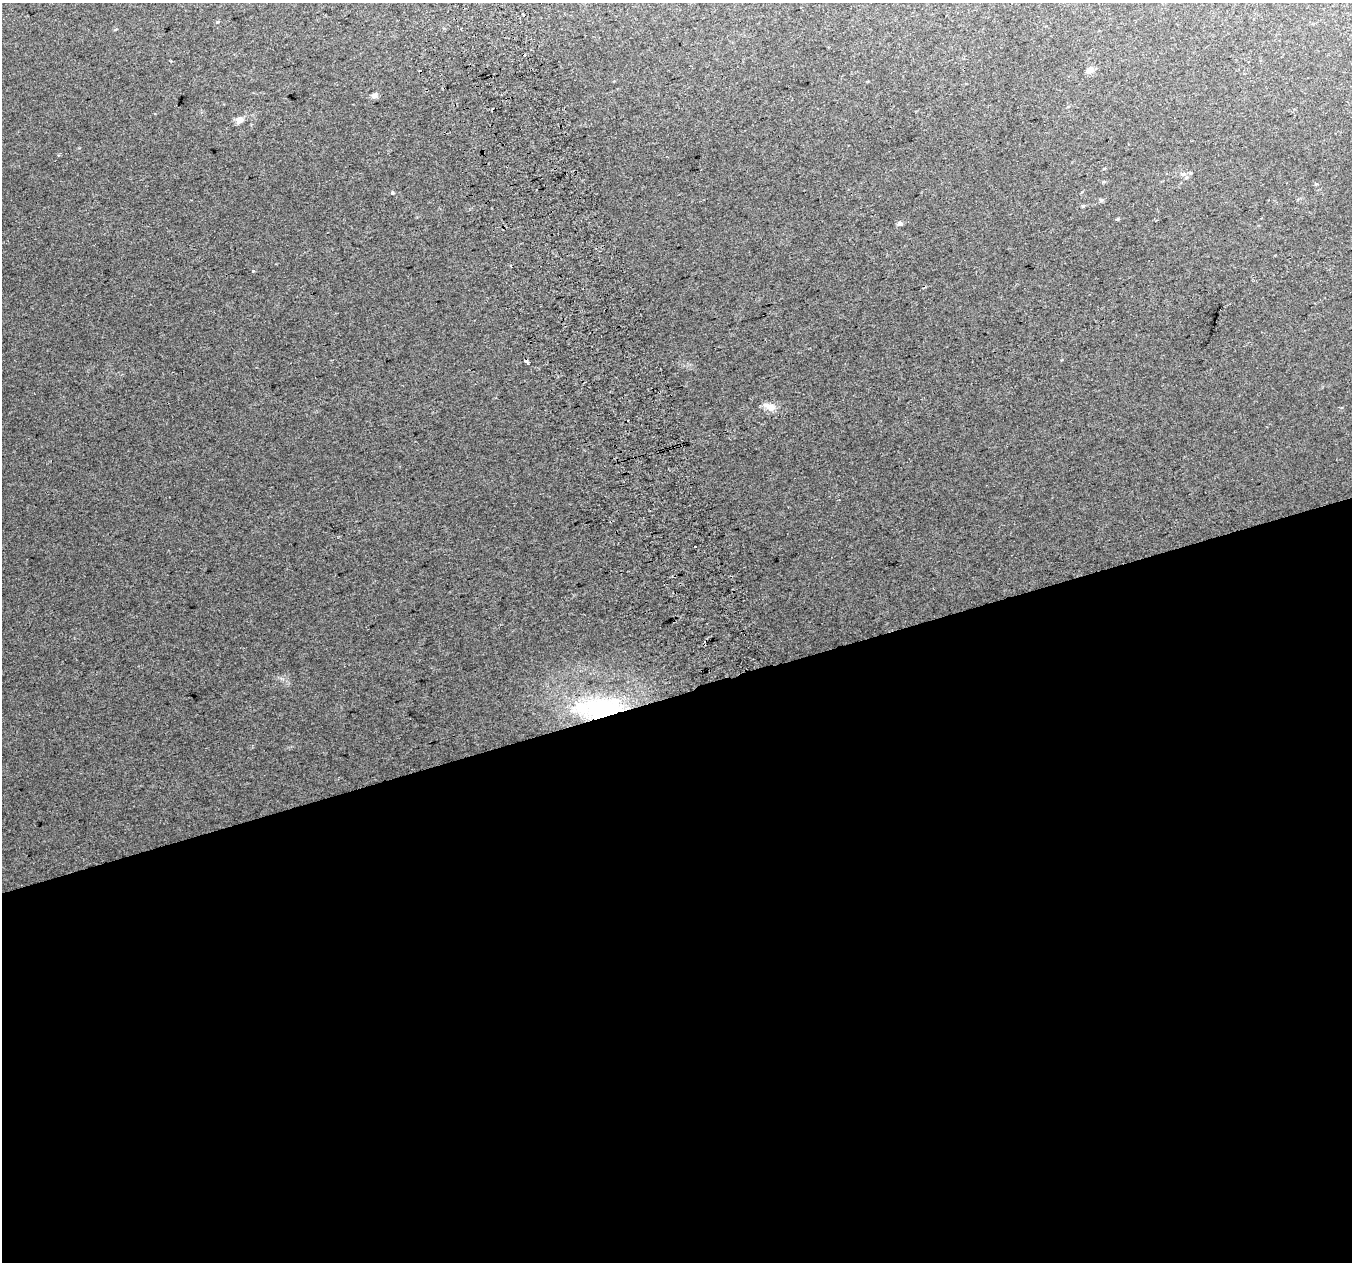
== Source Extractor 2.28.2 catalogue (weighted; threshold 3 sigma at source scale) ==
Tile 15 of 4 x 4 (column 3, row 4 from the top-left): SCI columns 2744-4093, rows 135-1394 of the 5483 x 5253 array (HDU 1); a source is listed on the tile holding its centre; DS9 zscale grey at full resolution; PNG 1354 x 1264 px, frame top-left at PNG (2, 3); no overlay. Shown black and unused: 45% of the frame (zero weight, under 2 of 3 exposures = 2% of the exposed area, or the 3 px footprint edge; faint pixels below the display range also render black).
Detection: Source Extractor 2.28.2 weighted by HDU 2 'WHT'; one run over the whole footprint, this tile lists its part. Background 0.0336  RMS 0.0096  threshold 0.0434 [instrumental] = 3 sigma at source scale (4.5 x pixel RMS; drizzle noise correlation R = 1.50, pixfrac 1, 0.0396/0.0396 arcsec/px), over >= 5 px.
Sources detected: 21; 3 cosmic-ray / hot-pixel residue — not listed; the other 18 listed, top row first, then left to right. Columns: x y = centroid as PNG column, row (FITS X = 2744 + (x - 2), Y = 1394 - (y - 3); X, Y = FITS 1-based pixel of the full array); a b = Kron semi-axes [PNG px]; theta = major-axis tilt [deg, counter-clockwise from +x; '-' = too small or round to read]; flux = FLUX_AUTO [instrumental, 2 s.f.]
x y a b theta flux
1090 70 8 7 - 5.6
374 95 8 7 - 2.9
239 120 7 5 25 8
58 155 4 3 - 0.91
1183 174 8 6 2 3.1
1104 182 6 4 0 1.1
1316 184 6 4 -1 1.1
392 193 5 4 - 1.2
1102 200 7 5 21 1.6
1083 206 4 4 - 1.3
1118 219 4 4 - 1
900 223 7 5 5 2.5
511 266 3 2 - 0.71
253 271 3 3 - 2.5
527 361 5 3 - 11
769 407 19 9 -22 7.8
695 546 3 3 - 9.5
601 708 49 20 3 120
Overlapping masked pixels (flux is a lower limit): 2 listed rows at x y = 527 361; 601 708
Unlisted compact peaks at least as high as the median listed source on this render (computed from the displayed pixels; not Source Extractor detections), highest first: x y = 217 22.